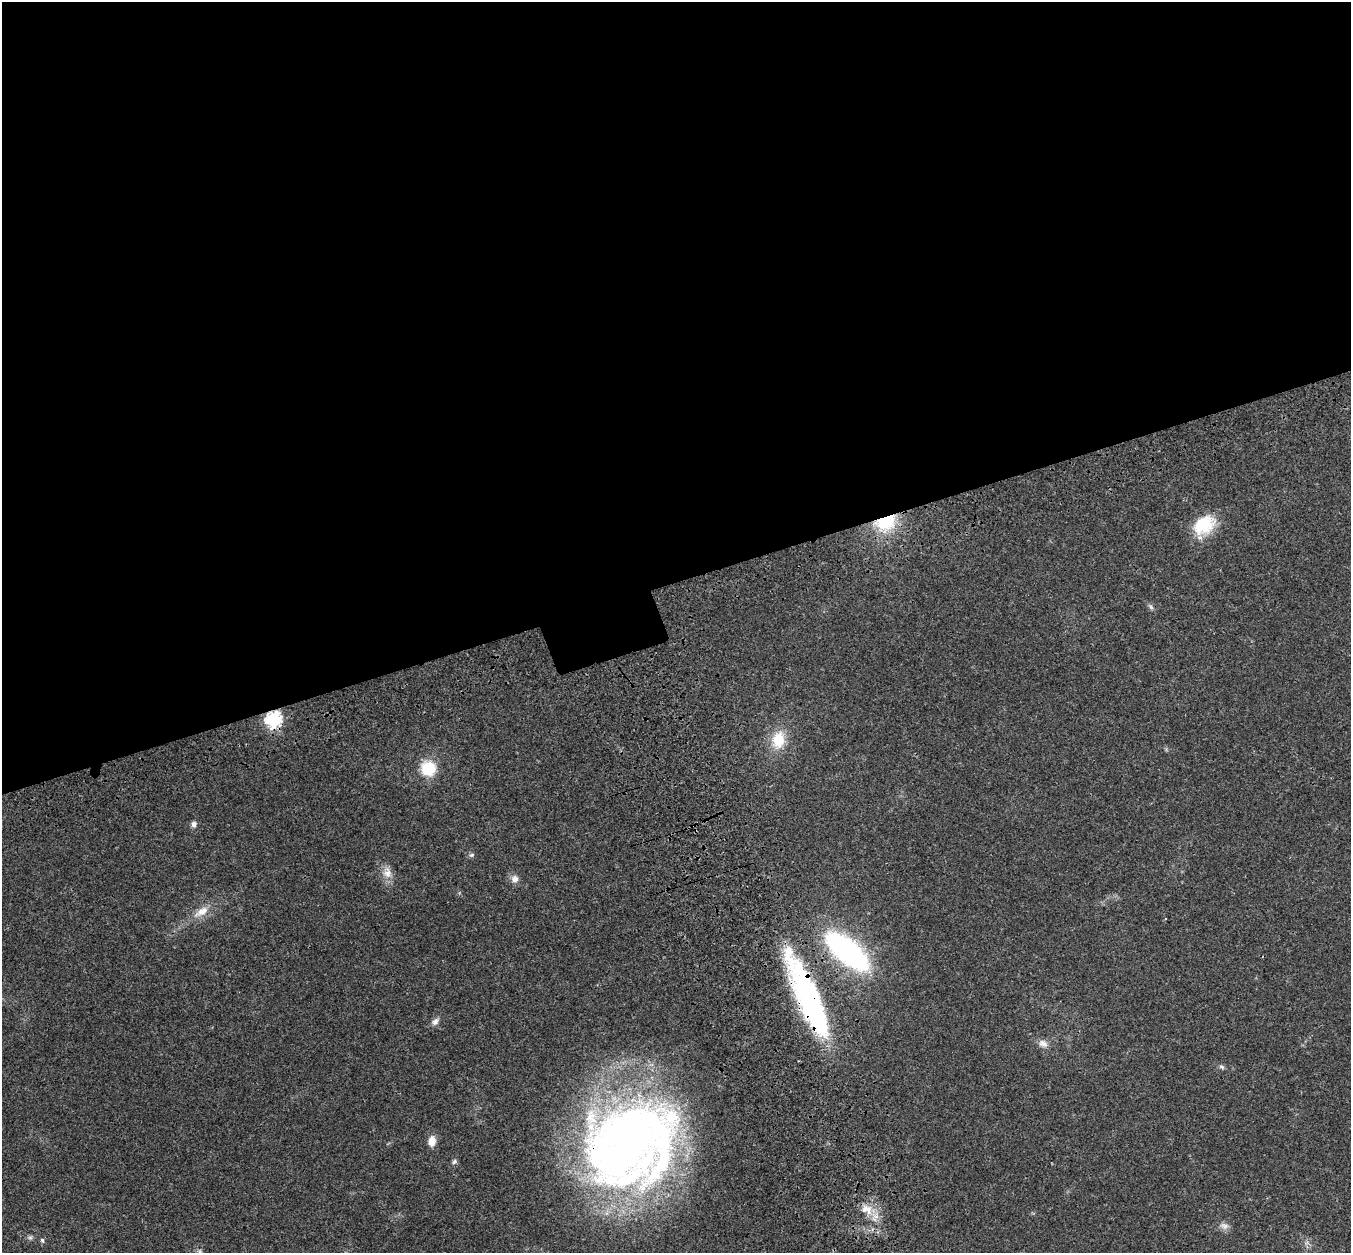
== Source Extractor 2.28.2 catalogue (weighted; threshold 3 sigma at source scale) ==
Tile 2 of 4 x 4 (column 2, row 1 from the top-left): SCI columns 1456-2804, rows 3960-5210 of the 5613 x 5470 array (HDU 1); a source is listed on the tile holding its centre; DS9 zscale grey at full resolution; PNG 1353 x 1255 px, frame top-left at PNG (2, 2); no overlay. Shown black and unused: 47% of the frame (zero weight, under 3 of 4 exposures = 9% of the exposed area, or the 3 px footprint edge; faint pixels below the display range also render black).
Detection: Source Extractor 2.28.2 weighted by HDU 2 'WHT'; one run over the whole footprint, this tile lists its part. Background 0.0228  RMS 0.0031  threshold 0.014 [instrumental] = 3 sigma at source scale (4.5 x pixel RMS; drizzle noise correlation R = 1.50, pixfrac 1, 0.0396/0.0396 arcsec/px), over >= 5 px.
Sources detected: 28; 1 too faint to see at this stretch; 2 inside a brighter object's white glare — not listed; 1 inside a brighter listed object's ellipse — not listed separately; the other 24 listed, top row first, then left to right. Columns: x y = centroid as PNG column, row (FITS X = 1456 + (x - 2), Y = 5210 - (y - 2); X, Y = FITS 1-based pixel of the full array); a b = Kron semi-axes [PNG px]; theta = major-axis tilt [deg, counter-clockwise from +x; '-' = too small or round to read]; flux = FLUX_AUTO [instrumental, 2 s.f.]
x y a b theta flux
886 522 23 17 24 17
1204 525 29 20 41 12
1151 607 9 5 -49 0.8
273 720 7 7 - 70
778 740 22 16 81 9.1
428 768 16 16 - 10
194 824 9 7 80 1.1
472 855 8 5 26 0.64
387 873 17 12 -79 3.3
515 879 10 10 - 1.8
201 912 25 11 32 4.9
847 951 51 22 -40 65
809 997 96 25 -66 69
435 1022 11 8 46 1.5
1043 1044 13 10 -26 2.1
1222 1067 8 6 -32 0.7
432 1141 12 8 87 3
626 1142 112 84 44 240
454 1162 7 6 - 0.74
868 1210 17 9 -78 4
1224 1226 13 8 -10 1.7
30 1237 7 6 - 0.66
42 1240 7 5 -73 0.63
200 1252 9 6 -62 1
Overlapping masked pixels (flux is a lower limit): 5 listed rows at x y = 886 522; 273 720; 847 951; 809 997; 626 1142
Isophote crosses this tile's border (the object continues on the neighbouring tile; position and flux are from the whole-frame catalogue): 1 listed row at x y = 200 1252